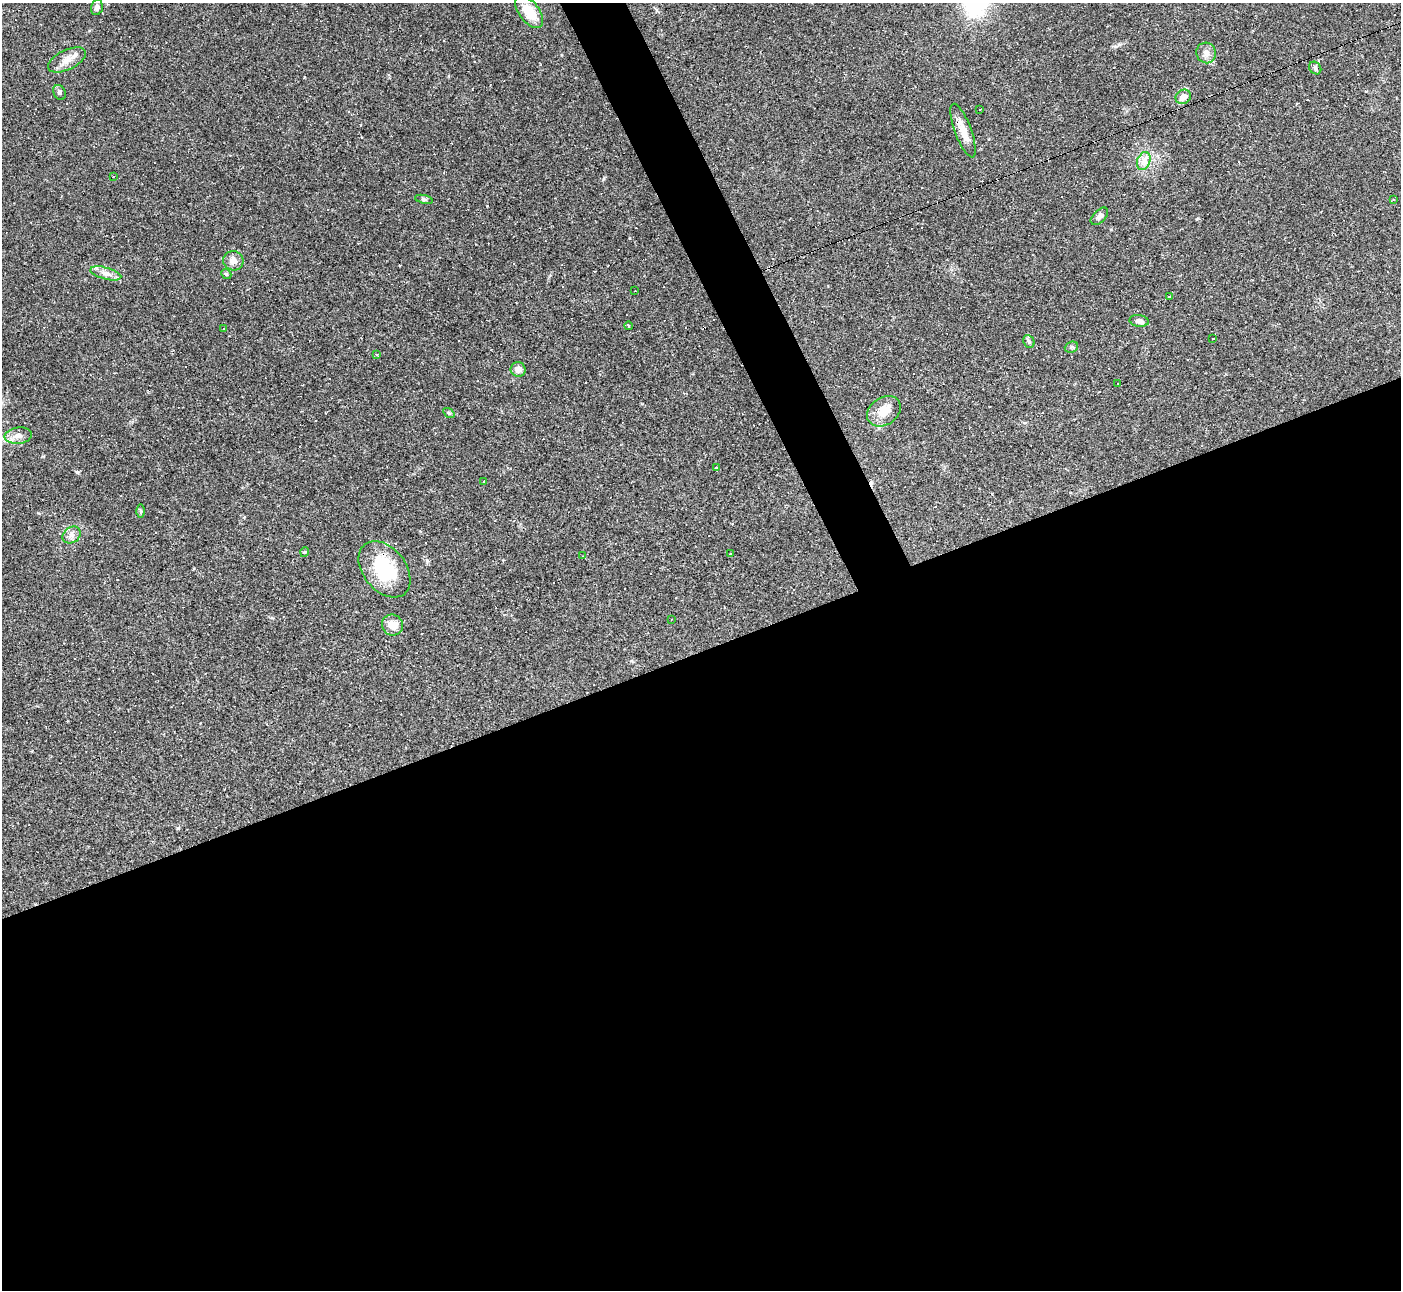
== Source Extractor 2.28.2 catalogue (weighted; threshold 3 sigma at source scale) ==
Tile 15 of 4 x 4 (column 3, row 4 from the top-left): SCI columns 2798-4196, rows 282-1569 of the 5594 x 5585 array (HDU 1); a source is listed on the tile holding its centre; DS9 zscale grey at full resolution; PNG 1403 x 1292 px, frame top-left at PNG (2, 3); each listed source drawn as its Kron ellipse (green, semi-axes under 4 px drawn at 4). Shown black and unused: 52% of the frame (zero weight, under 2 of 3 exposures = <1% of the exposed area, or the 3 px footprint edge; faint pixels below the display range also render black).
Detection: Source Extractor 2.28.2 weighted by HDU 2 'WHT'; one run over the whole footprint, this tile lists its part. Background 0.064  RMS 0.0055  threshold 0.0248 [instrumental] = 3 sigma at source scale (4.5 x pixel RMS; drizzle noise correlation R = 1.50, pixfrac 1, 0.05/0.05 arcsec/px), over >= 5 px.
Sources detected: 71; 29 cosmic-ray / hot-pixel residue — neither listed nor drawn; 1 inside a brighter listed object's ellipse — not listed separately; the other 41 listed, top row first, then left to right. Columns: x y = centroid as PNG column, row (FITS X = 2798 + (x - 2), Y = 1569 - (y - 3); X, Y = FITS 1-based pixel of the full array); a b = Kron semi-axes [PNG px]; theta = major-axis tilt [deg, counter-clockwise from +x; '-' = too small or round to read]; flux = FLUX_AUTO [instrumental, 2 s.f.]
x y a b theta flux
97 7 8 5 74 1.7
529 12 19 10 -53 12
1206 53 10 9 - 3.3
67 60 20 10 26 5.9
1315 68 7 5 -49 1.1
59 92 8 6 -62 1.4
1183 97 8 6 38 4.9
980 110 2 2 - 0.42
963 131 28 8 -69 8.5
1144 161 9 6 69 3.1
113 176 2 2 - 0.43
424 199 9 3 -13 0.97
1394 200 3 3 - 0.47
1099 216 10 6 45 1.8
233 261 10 9 - 3.3
106 273 16 6 -15 3.2
226 274 5 4 - 0.77
635 291 2 2 - 0.49
1169 297 3 2 - 0.62
1139 321 9 6 -10 2.4
629 326 4 3 - 0.62
224 328 3 2 - 0.31
1213 338 3 2 - 0.32
1029 341 7 5 -65 1.2
1071 347 7 5 21 0.99
376 355 3 3 - 5.5
518 369 7 7 - 3.5
1118 383 2 2 - 0.48
884 411 18 13 36 9.2
449 413 6 4 -35 0.62
18 436 13 8 7 3.7
717 468 4 3 - 2
484 481 2 2 - 0.42
141 511 6 4 -90 0.77
72 535 9 7 35 2.5
305 552 5 3 - 0.51
730 554 3 3 - 0.91
582 556 3 2 - 0.37
384 569 32 21 -52 33
671 619 3 2 - 0.3
392 625 11 10 - 6.2
Isophote crosses this tile's border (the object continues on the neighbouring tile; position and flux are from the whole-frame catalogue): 1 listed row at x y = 97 7
Unlisted compact peaks at least as high as the median listed source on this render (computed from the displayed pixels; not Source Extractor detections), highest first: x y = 178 828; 604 178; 1197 219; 43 456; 629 238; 1119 44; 272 618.